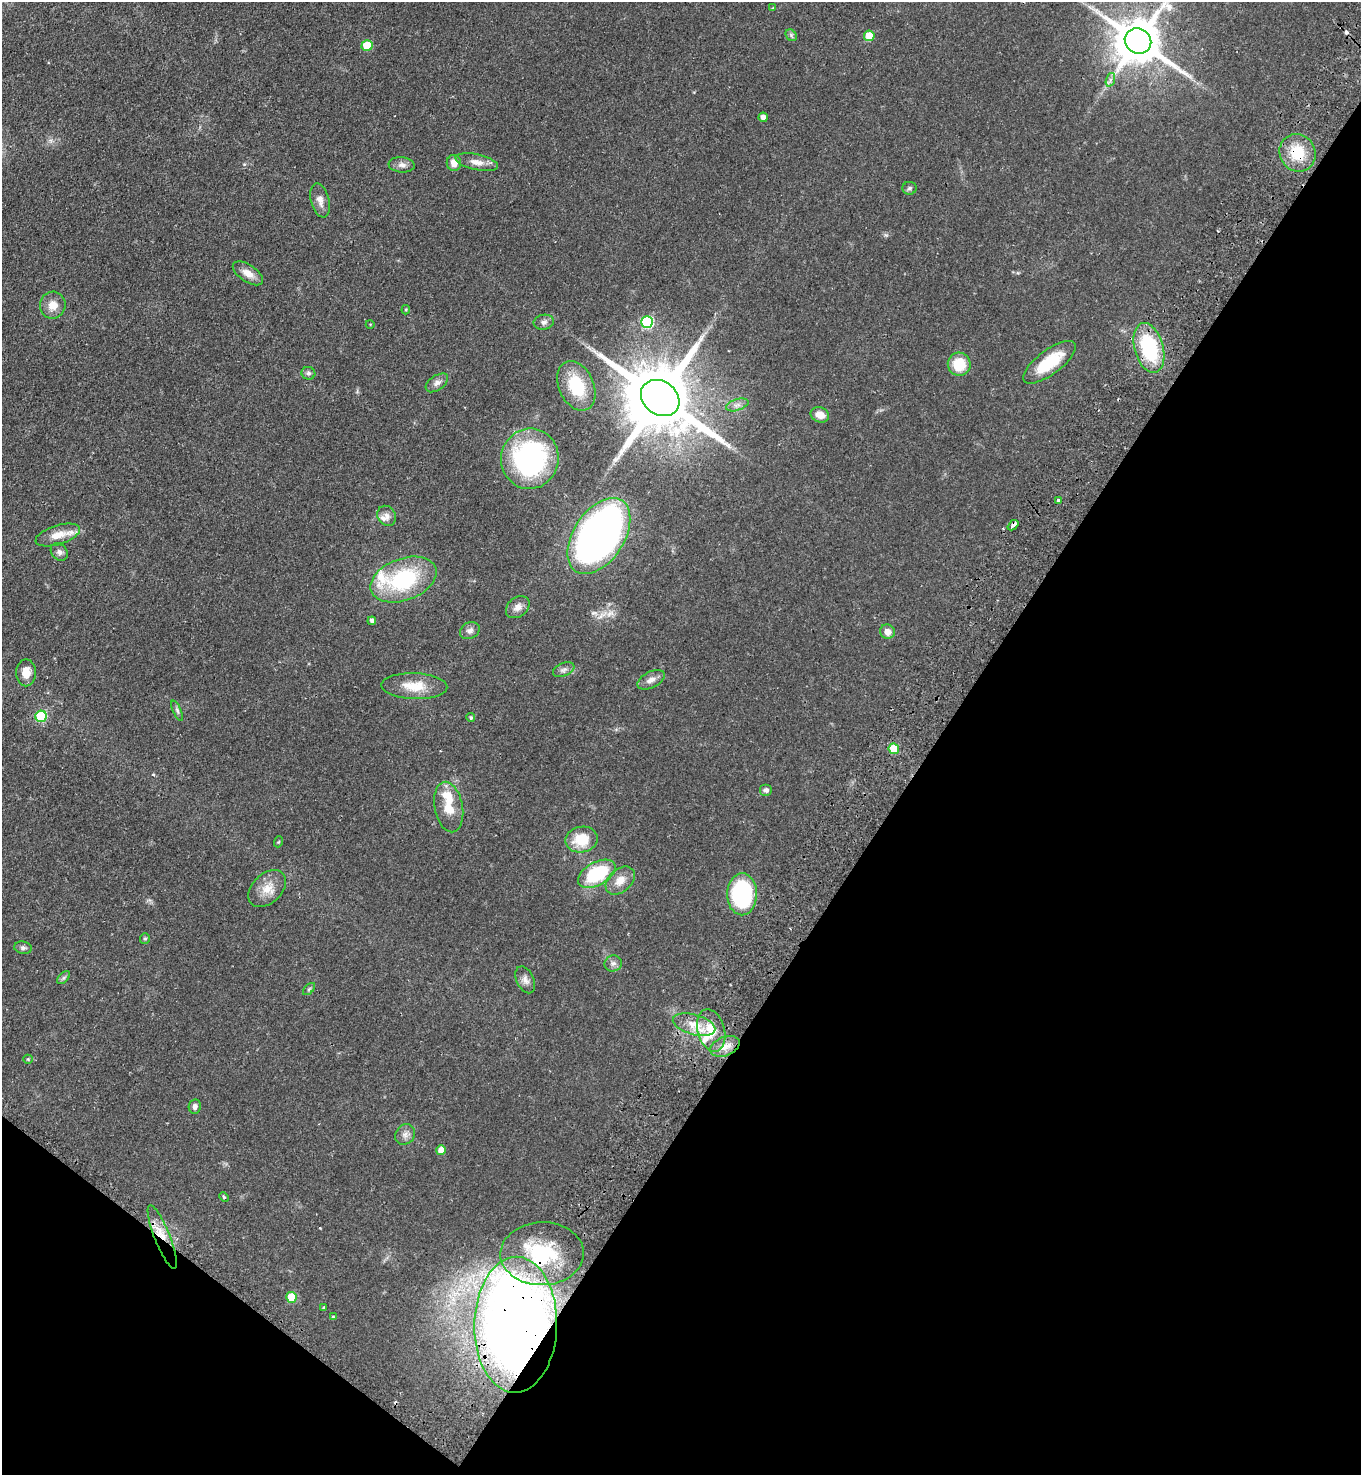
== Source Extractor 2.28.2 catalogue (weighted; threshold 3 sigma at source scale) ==
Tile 15 of 4 x 4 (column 3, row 4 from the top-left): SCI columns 3080-4438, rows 50-1522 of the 6019 x 5989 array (HDU 1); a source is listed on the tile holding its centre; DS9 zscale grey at full resolution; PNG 1363 x 1477 px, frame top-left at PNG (2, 2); each listed source drawn as its Kron ellipse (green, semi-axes under 4 px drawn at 4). Shown black and unused: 35% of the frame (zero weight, under 2 of 3 exposures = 4% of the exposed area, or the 3 px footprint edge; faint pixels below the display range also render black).
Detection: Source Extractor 2.28.2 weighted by HDU 2 'WHT'; one run over the whole footprint, this tile lists its part. Background 0.0484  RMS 0.0055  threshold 0.0247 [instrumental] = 3 sigma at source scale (4.5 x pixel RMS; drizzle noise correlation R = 1.50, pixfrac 1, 0.05/0.05 arcsec/px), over >= 5 px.
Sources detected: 83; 2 cosmic-ray / hot-pixel residue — neither listed nor drawn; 5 inside a brighter listed object's ellipse — not listed separately; the other 76 listed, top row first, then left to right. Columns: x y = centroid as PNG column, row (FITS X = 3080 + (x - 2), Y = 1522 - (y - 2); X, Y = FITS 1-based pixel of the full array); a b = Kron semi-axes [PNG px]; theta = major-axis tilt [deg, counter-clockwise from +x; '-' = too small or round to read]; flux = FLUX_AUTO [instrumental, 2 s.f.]
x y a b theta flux
773 8 3 3 - 0.94
791 35 6 5 - 0.99
869 36 5 5 - 10
1138 41 13 12 - 2300
367 46 5 5 - 15
1110 80 7 4 71 1.4
763 117 5 4 - 3
1298 153 19 18 - 16
477 162 22 8 -12 4.7
454 163 8 7 - 4.6
402 165 13 7 -5 2.5
910 188 7 6 - 1.2
320 200 17 9 -76 4
248 273 17 8 -34 5
53 305 13 13 - 5.9
406 310 5 4 - 0.61
544 322 10 7 10 2
647 322 6 6 - 58
370 324 4 3 - 0.39
1149 348 25 14 -75 41
1049 362 31 12 37 21
959 364 11 11 - 14
308 373 7 6 - 1.3
437 383 13 7 34 2.5
576 386 26 17 -65 24
660 398 21 16 -37 6000
737 405 11 5 17 2.2
820 415 9 7 -21 5.5
530 459 30 29 - 90
1058 500 3 3 - 8.9
387 516 10 9 - 2.7
1013 525 6 3 42 4.8
58 535 23 9 17 7.8
599 536 42 25 57 330
59 552 9 7 -47 2
403 579 34 21 21 47
518 607 13 9 40 3.6
372 621 4 4 - 1.7
470 631 10 8 30 2.3
887 632 7 7 - 3.9
564 670 11 6 24 1.9
26 673 13 10 90 6.6
651 680 15 8 28 3.4
414 686 33 13 -2 12
177 711 11 4 -65 1.2
41 716 6 5 - 32
471 718 4 4 - 0.97
894 749 5 5 - 16
766 790 6 6 - 1.5
449 807 25 14 -80 11
582 840 16 13 10 15
278 842 5 3 - 0.49
597 874 20 11 28 33
620 881 17 11 43 6.2
267 889 22 14 44 8.1
742 894 21 15 89 64
145 939 5 5 - 0.75
23 948 9 6 -9 1.4
613 963 9 8 - 1.9
64 978 8 4 45 1
525 980 14 8 -64 2.9
309 989 7 4 45 0.95
694 1025 22 10 -15 9.1
711 1030 21 13 -74 12
725 1046 15 9 22 5
28 1059 5 4 - 0.59
195 1107 7 6 - 2.3
405 1134 11 9 51 2.8
441 1150 5 5 - 6.3
224 1197 5 4 - 0.7
162 1237 34 7 -68 11
542 1254 41 31 1 42
291 1297 5 5 - 16
324 1307 4 3 - 0.48
333 1317 4 4 - 0.64
516 1325 68 41 89 690
Overlapping masked pixels (flux is a lower limit): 6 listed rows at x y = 1298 153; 1149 348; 1013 525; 162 1237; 542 1254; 516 1325